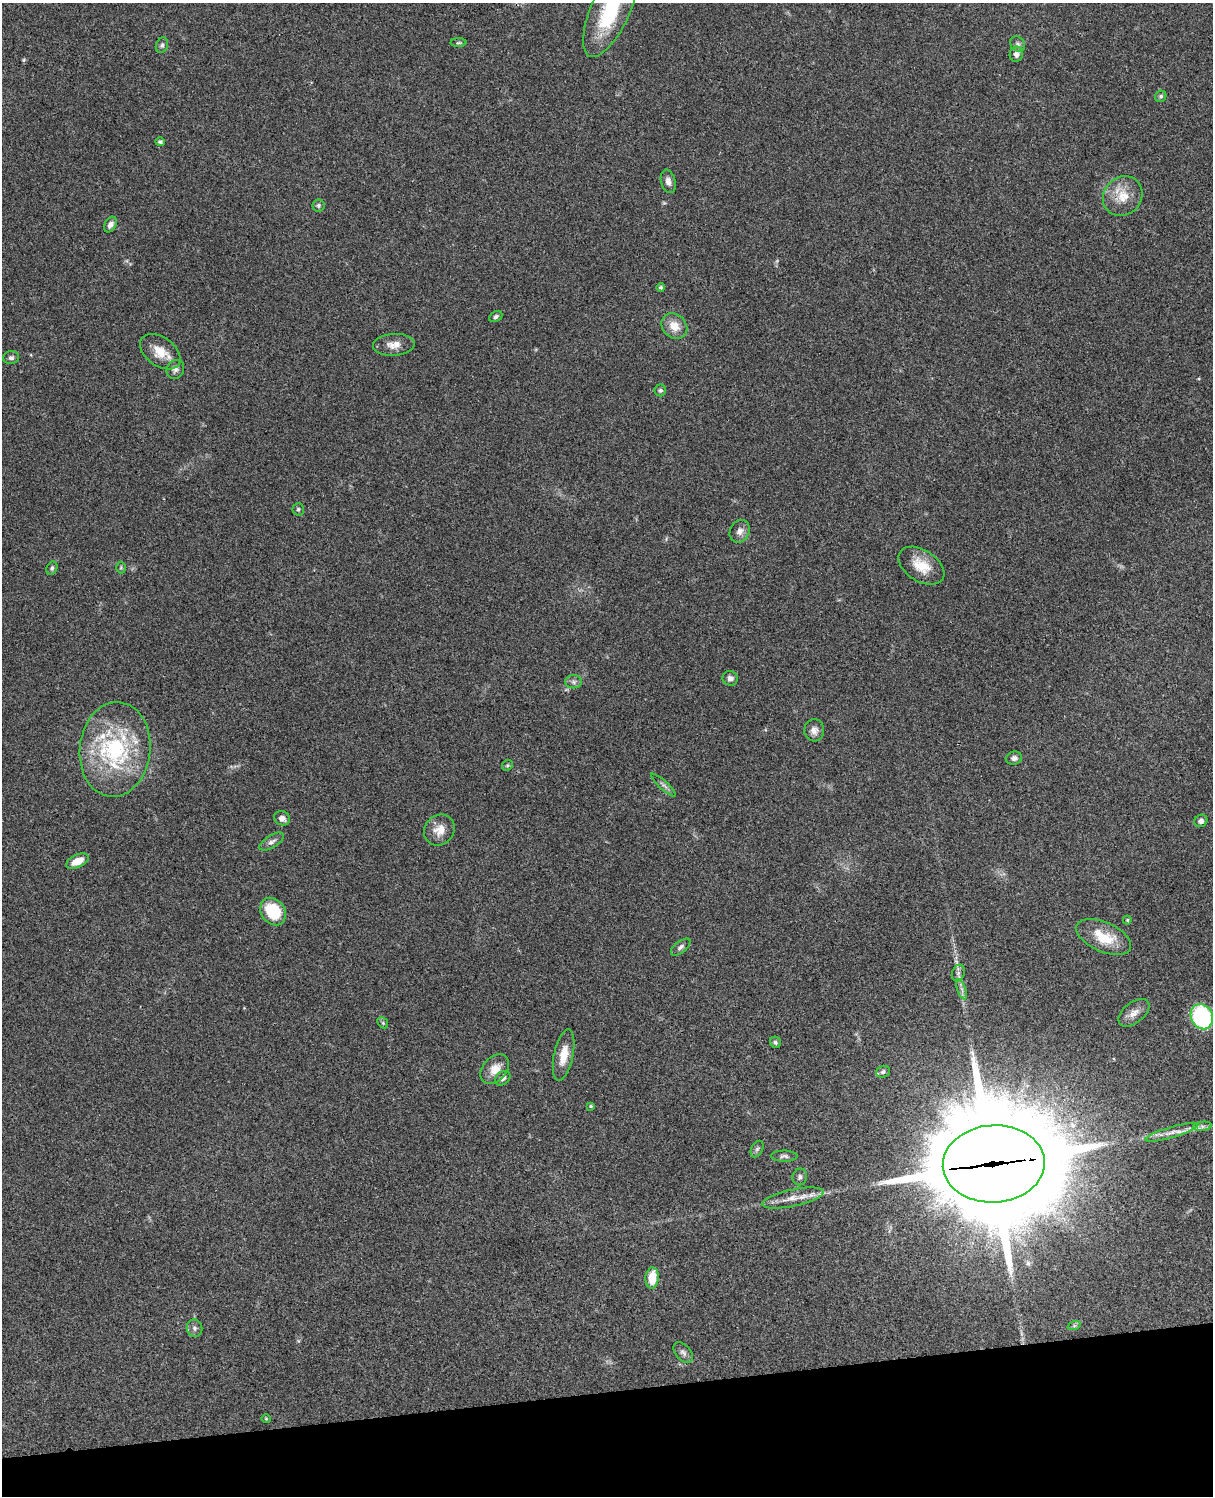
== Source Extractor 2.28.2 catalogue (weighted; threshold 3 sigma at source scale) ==
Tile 10 of 4 x 3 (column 2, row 3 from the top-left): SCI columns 1332-2542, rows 278-1771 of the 5083 x 4925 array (HDU 1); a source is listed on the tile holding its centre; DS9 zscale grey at full resolution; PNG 1215 x 1498 px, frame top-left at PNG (2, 3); each listed source drawn as its Kron ellipse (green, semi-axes under 4 px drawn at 4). Shown black and unused: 7% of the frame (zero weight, under 3 of 4 exposures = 6% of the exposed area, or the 3 px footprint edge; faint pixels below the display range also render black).
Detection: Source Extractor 2.28.2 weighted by HDU 2 'WHT'; one run over the whole footprint, this tile lists its part. Background 0.0782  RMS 0.0059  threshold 0.0266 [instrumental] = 3 sigma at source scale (4.5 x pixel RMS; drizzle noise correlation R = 1.50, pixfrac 1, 0.05/0.05 arcsec/px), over >= 5 px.
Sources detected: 66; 3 inside a brighter listed object's ellipse — not listed separately; the other 63 listed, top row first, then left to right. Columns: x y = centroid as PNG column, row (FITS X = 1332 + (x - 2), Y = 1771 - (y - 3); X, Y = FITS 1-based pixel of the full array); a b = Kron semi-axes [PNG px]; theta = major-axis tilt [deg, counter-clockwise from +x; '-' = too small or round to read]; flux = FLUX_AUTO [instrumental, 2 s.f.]
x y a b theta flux
610 10 50 19 66 45
458 43 8 4 1 0.85
1018 44 8 6 -49 1.8
162 45 8 6 70 1.5
1016 54 7 6 - 2.8
1161 96 6 5 - 1.1
160 142 5 4 - 1.5
668 181 12 7 -74 3.1
1123 196 21 18 45 12
318 205 6 6 - 1.2
110 225 8 5 60 2.7
661 287 4 4 - 1.1
496 317 7 5 27 1.4
674 326 14 11 -43 8
394 345 21 11 4 6.2
160 352 23 14 -36 10
11 358 8 6 10 1.6
175 369 10 8 59 2.3
660 390 6 6 - 1.1
298 509 6 5 - 1.1
740 531 12 9 62 3.7
921 566 25 15 -33 12
121 567 6 5 - 0.8
52 568 7 5 63 1.3
730 678 7 7 - 2.3
574 682 8 6 -1 1.9
814 730 11 10 - 3.3
115 749 47 35 84 70
1014 758 8 6 13 2.1
507 765 6 5 - 0.83
664 785 16 4 -42 1.8
282 818 8 7 - 3.3
1201 821 7 6 - 2.2
439 830 16 14 46 6.9
272 842 14 6 31 2.4
77 861 12 6 25 7.2
273 911 15 11 -53 23
1127 920 4 4 - 0.72
1104 937 29 14 -24 17
681 947 11 5 38 1.8
958 973 8 6 69 1.8
962 989 10 3 -69 1.7
1134 1013 18 10 38 4.9
1202 1017 13 10 -65 63
383 1023 6 4 -46 0.93
775 1042 6 5 - 1.4
564 1055 26 9 78 9.6
495 1069 17 12 49 7.8
883 1072 7 6 - 1.3
503 1078 8 6 41 2.2
591 1106 4 3 - 0.78
1202 1126 9 4 8 2
1172 1132 28 5 17 5.8
757 1149 9 5 63 1.4
784 1156 13 5 -1 1.8
994 1164 51 38 3 17000
800 1177 8 7 - 1.9
793 1198 31 8 12 7.8
652 1278 10 6 85 12
1074 1326 7 4 19 0.95
194 1328 9 7 -75 2.1
683 1352 12 7 -49 2.4
266 1419 4 4 - 0.59
Overlapping masked pixels (flux is a lower limit): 1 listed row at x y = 994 1164
Isophote crosses this tile's border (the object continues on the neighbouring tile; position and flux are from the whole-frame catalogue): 1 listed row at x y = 610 10